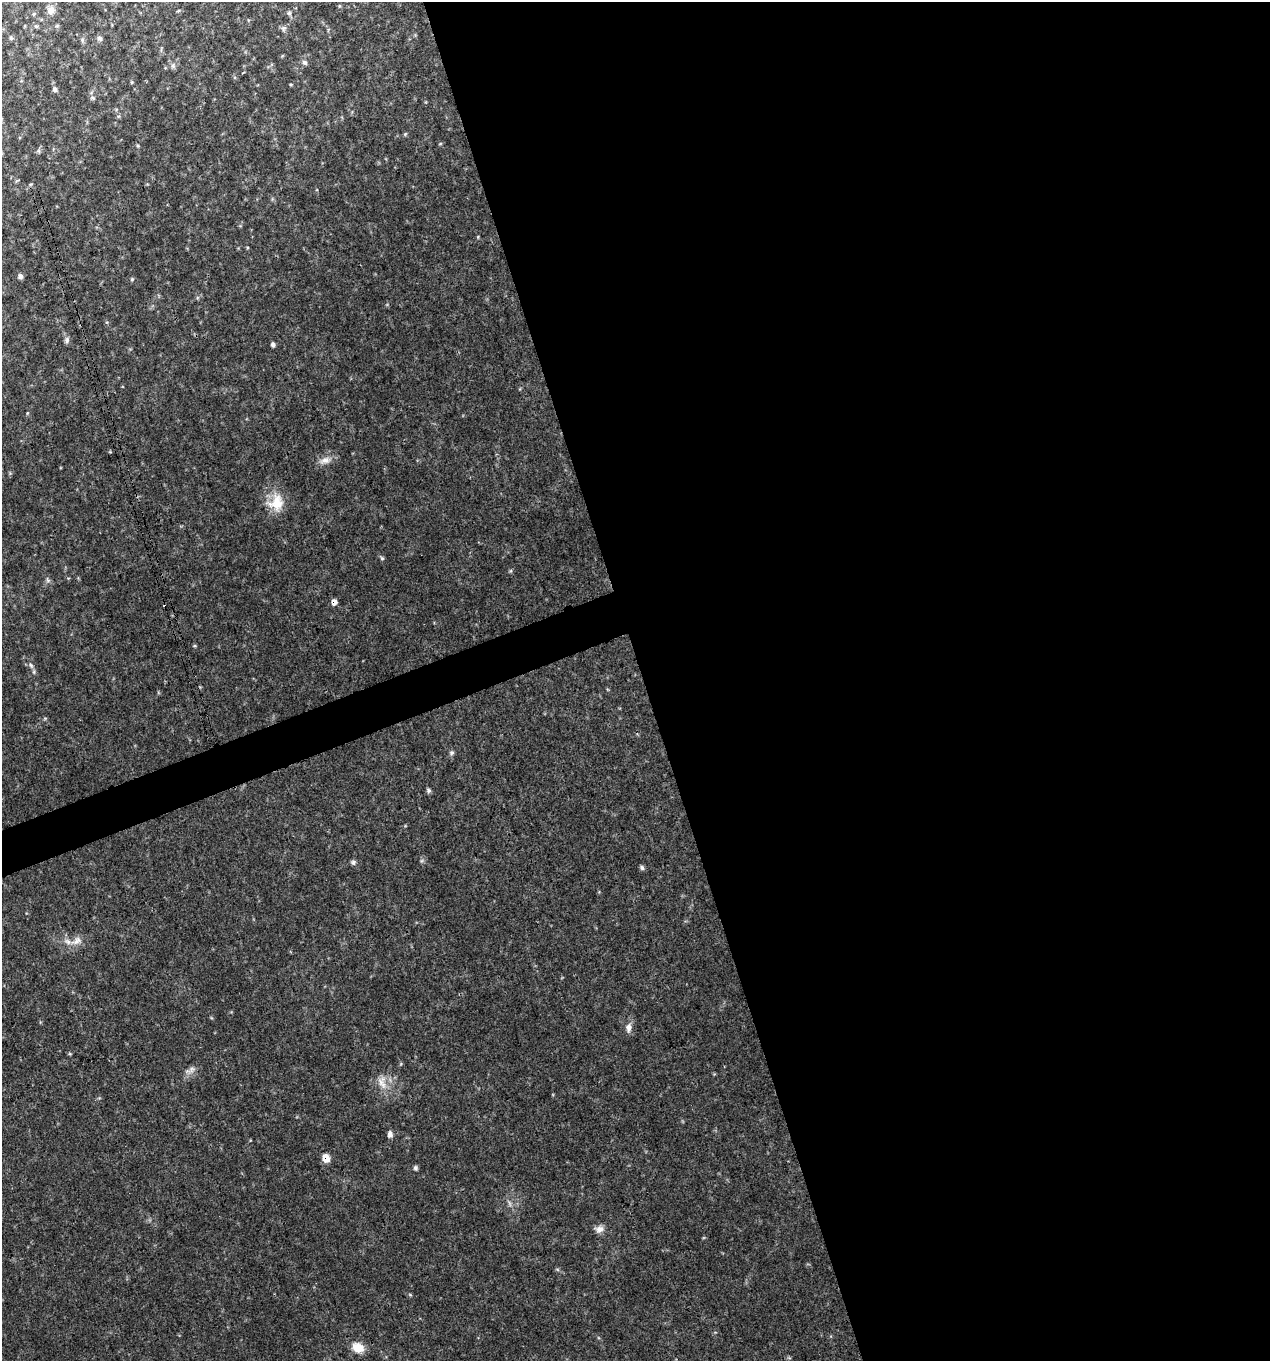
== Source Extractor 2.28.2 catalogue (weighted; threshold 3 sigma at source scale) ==
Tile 8 of 4 x 4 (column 4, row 2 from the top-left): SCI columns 3930-5197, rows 2721-4079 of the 5270 x 5442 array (HDU 1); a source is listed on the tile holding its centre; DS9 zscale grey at full resolution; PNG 1272 x 1363 px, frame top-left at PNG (2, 2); no overlay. Shown black and unused: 51% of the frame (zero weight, under 3 of 4 exposures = <1% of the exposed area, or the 3 px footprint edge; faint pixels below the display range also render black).
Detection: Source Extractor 2.28.2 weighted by HDU 2 'WHT'; one run over the whole footprint, this tile lists its part. Background 0.0298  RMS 0.0035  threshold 0.0158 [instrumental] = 3 sigma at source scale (4.5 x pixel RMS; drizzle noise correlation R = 1.50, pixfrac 1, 0.0396/0.0396 arcsec/px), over >= 5 px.
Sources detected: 38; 1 cosmic-ray / hot-pixel residue — not listed; the other 37 listed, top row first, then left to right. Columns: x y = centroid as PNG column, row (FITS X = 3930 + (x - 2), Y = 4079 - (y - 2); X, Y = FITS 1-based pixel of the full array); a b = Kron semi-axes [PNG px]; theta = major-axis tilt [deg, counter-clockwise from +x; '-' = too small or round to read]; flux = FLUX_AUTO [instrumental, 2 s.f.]
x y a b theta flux
51 10 11 10 - 2.3
289 13 6 5 - 0.65
34 14 6 5 - 0.5
36 26 5 5 - 0.54
57 26 6 3 19 0.41
283 28 7 6 - 0.9
11 38 5 5 - 0.51
99 38 7 6 - 0.86
82 40 6 4 72 0.58
304 62 8 5 -30 0.84
173 65 7 4 72 0.65
55 89 6 5 - 0.85
93 98 7 4 -7 0.6
20 276 6 6 - 1
132 279 5 5 - 0.47
67 340 10 6 89 0.99
273 344 5 4 - 1
325 460 15 9 16 2.6
276 502 23 20 70 7.9
382 558 6 5 - 0.52
48 580 6 5 - 0.69
334 602 6 5 - 1.7
31 665 7 4 -46 0.78
34 672 6 4 -73 0.58
452 753 6 6 - 0.73
428 790 6 5 - 0.77
353 862 7 6 - 0.81
642 868 7 5 -59 0.75
76 941 18 10 30 3.3
629 1027 11 8 88 2.1
191 1070 13 7 36 1.8
382 1082 19 9 88 3.7
390 1134 7 6 - 1.3
326 1158 7 6 - 5.1
415 1168 6 5 - 0.7
599 1229 12 9 8 2.1
358 1347 14 11 -25 4.8
Overlapping masked pixels (flux is a lower limit): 2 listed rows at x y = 334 602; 326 1158